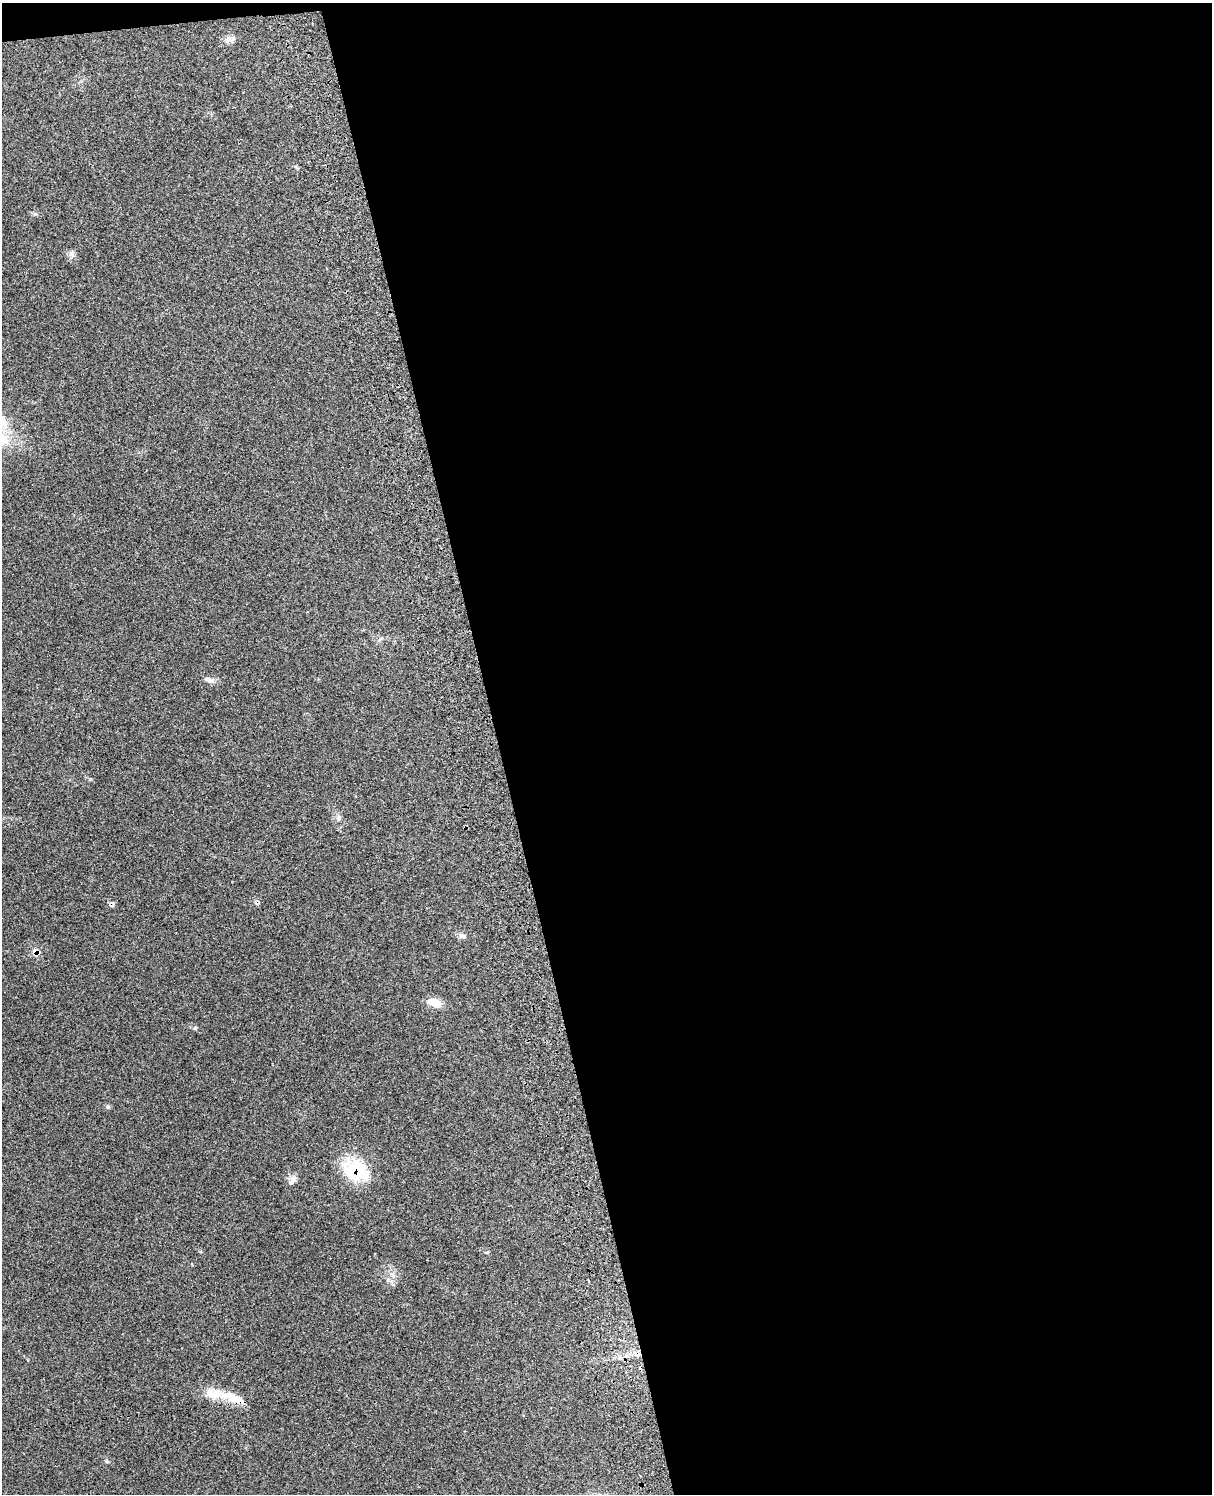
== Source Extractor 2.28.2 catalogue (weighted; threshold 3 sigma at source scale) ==
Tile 4 of 4 x 3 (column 4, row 1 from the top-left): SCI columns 3753-4962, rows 3160-4651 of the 5080 x 4929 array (HDU 1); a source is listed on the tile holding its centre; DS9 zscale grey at full resolution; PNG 1214 x 1496 px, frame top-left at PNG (2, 3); no overlay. Shown black and unused: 59% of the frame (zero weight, under 3 of 4 exposures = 6% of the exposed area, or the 3 px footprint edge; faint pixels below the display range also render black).
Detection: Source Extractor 2.28.2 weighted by HDU 2 'WHT'; one run over the whole footprint, this tile lists its part. Background 0.202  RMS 0.008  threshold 0.0358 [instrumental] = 3 sigma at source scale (4.5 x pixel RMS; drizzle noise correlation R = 1.50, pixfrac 1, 0.05/0.05 arcsec/px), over >= 5 px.
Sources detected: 13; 1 inside a brighter listed object's ellipse — not listed separately; the other 12 listed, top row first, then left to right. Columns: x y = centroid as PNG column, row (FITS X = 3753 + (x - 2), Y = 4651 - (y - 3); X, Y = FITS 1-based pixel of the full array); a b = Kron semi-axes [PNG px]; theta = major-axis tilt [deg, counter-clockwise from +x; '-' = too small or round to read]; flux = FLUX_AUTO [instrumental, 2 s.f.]
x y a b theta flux
229 39 13 8 17 3.9
71 253 9 6 89 2.5
379 640 7 4 70 1.3
207 679 10 7 -37 3.2
339 818 8 6 -77 2.2
462 936 9 6 -17 2.6
36 952 13 8 -19 4.5
434 1002 17 9 -17 8.8
108 1107 6 5 - 1.2
356 1170 34 25 -25 37
293 1179 10 9 - 3.9
233 1398 36 10 -19 17
Overlapping masked pixels (flux is a lower limit): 3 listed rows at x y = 36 952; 356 1170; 233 1398
Unlisted compact peaks at least as high as the median listed source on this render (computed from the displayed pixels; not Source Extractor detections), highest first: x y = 195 1028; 35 214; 106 1461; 487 1252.